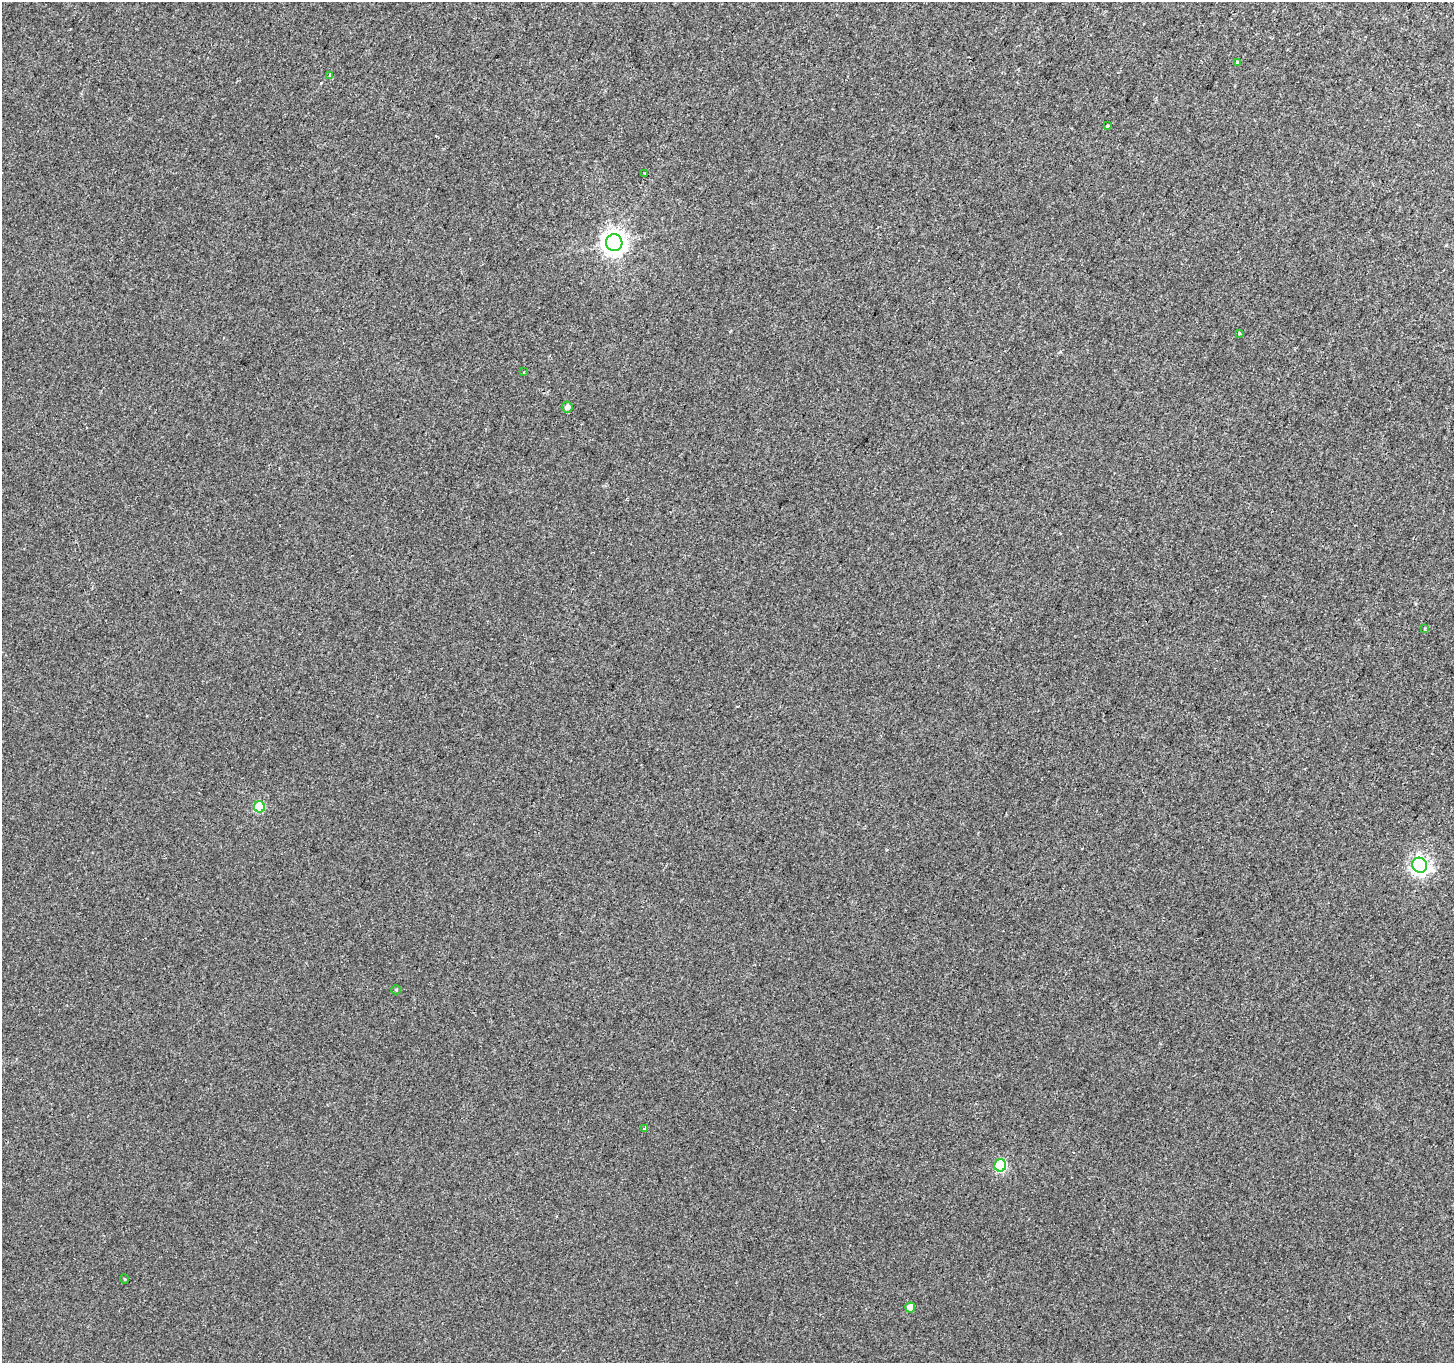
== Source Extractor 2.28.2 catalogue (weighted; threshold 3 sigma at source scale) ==
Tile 10 of 4 x 4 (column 2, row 3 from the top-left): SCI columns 1466-2917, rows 1581-2941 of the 5844 x 5948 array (HDU 1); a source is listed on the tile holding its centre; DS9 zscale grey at full resolution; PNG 1456 x 1365 px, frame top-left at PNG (2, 2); each listed source drawn as its Kron ellipse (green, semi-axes under 4 px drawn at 4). Shown black and unused: <1% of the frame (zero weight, under 2 of 3 exposures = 2% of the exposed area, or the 3 px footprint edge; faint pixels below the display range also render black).
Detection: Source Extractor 2.28.2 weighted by HDU 2 'WHT'; one run over the whole footprint, this tile lists its part. Background 0.00449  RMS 0.0065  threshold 0.0291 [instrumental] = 3 sigma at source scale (4.5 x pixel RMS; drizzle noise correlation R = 1.50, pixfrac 1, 0.0396/0.0396 arcsec/px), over >= 5 px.
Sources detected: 17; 1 cosmic-ray / hot-pixel residue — neither listed nor drawn; the other 16 listed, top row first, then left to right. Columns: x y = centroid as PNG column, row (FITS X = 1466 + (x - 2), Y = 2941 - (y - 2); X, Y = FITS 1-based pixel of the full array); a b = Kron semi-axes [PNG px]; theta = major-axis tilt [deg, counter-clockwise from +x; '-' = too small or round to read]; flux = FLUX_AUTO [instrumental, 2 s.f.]
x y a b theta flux
1237 62 4 3 - 1.4
330 75 3 3 - 4.9
1107 126 3 3 - 1.8
645 173 3 2 - 0.69
614 243 8 8 - 490
1239 333 3 3 - 2.2
524 372 3 2 - 0.71
567 407 5 5 - 2.7
1425 629 4 2 - 0.66
259 807 5 5 - 28
1420 865 7 7 - 240
396 990 5 4 - 0.63
644 1128 4 3 - 1.1
1000 1165 6 6 - 54
124 1279 5 3 - 0.48
910 1308 5 5 - 7.1